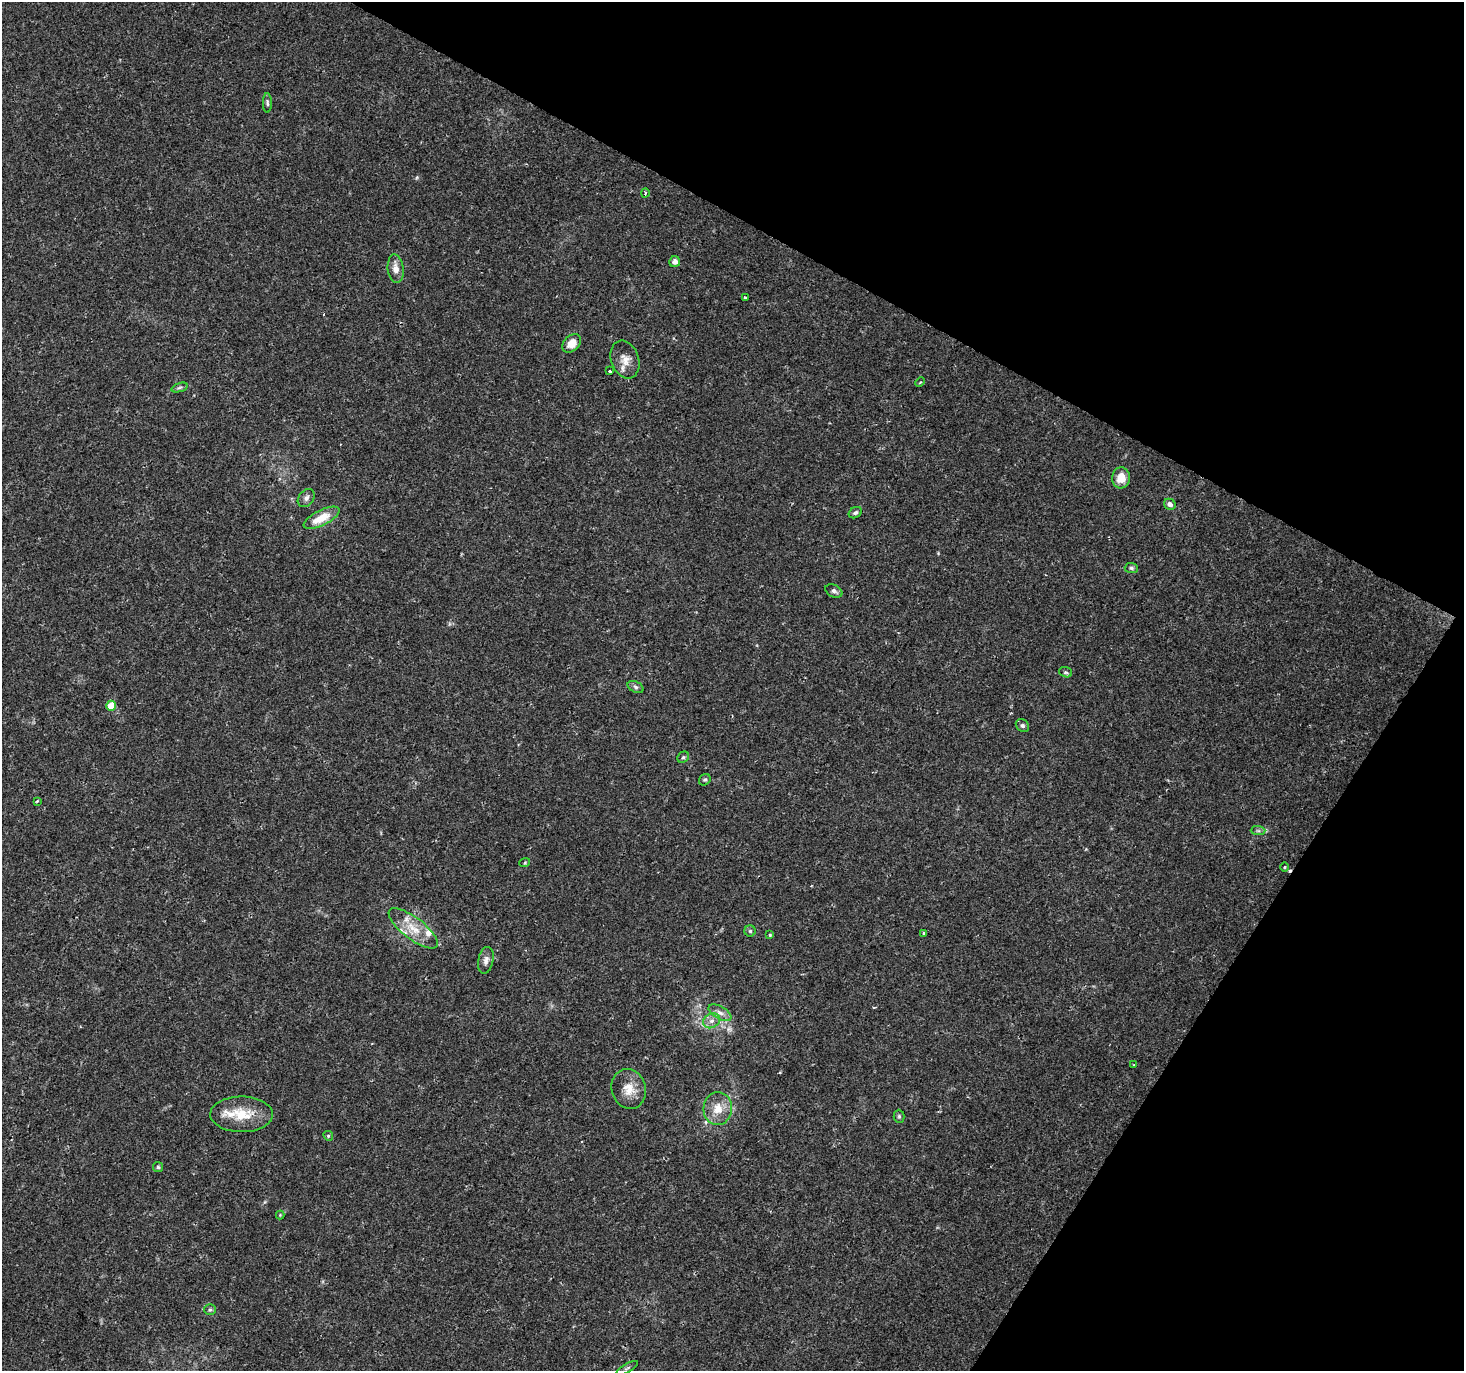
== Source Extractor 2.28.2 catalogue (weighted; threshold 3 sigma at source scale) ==
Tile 8 of 4 x 4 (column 4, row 2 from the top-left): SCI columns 4386-5847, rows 2933-4301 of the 5854 x 5930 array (HDU 1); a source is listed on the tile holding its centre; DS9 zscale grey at full resolution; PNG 1466 x 1373 px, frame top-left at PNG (2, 2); each listed source drawn as its Kron ellipse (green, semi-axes under 4 px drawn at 4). Shown black and unused: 27% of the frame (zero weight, under 2 of 3 exposures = <1% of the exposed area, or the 3 px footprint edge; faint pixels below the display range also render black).
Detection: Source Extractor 2.28.2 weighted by HDU 2 'WHT'; one run over the whole footprint, this tile lists its part. Background 0.0162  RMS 0.0025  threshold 0.0112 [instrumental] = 3 sigma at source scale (4.5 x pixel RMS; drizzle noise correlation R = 1.50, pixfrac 1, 0.0396/0.0396 arcsec/px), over >= 5 px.
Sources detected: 48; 1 too faint to see at this stretch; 1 cosmic-ray / hot-pixel residue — neither listed nor drawn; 2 inside a brighter listed object's ellipse — not listed separately; the other 44 listed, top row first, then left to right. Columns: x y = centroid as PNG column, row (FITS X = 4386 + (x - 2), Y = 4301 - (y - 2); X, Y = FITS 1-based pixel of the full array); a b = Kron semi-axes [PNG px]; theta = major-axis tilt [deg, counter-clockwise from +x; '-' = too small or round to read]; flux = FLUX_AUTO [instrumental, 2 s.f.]
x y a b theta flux
267 103 10 4 -90 0.53
645 193 4 3 - 0.29
675 262 5 5 - 1.5
396 269 14 8 -84 2.1
746 298 4 3 - 1.3
572 343 10 7 42 2.9
625 360 19 14 -71 2.8
609 371 3 3 - 0.51
920 382 5 3 - 0.27
179 388 8 3 19 0.47
1121 478 10 9 - 3.3
306 498 10 7 51 0.92
1170 504 6 5 - 1.1
855 513 7 5 31 0.53
322 518 20 7 27 4.7
1131 568 7 5 -4 0.48
834 591 9 6 -27 0.7
1066 672 6 5 - 0.42
636 687 8 5 -27 0.61
111 706 5 5 - 5.1
1022 726 7 6 - 0.58
683 757 6 5 - 0.42
705 780 6 5 - 0.4
37 801 3 2 - 0.25
1258 831 7 4 -1 0.53
525 862 5 3 - 0.24
1285 867 4 3 - 0.26
413 928 30 11 -37 5.2
750 931 5 5 - 0.47
924 933 3 3 - 0.37
770 935 4 4 - 0.23
486 960 14 7 79 1.3
720 1013 12 6 -29 1.3
711 1021 9 7 29 1.4
1134 1065 3 3 - 0.31
629 1089 20 17 -73 4
718 1109 16 14 87 4.1
242 1114 31 18 0 6.9
899 1116 6 5 - 0.46
328 1136 5 4 - 0.33
158 1167 5 5 - 0.39
280 1215 4 4 - 0.23
210 1310 6 5 - 0.46
627 1368 12 2 30 0.36